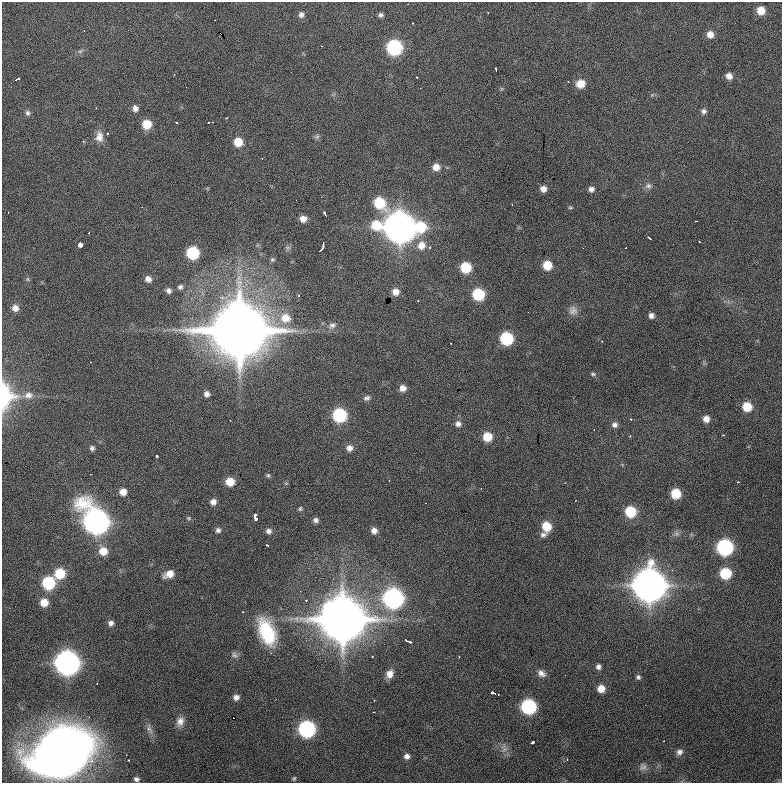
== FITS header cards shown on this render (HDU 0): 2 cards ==
NAXIS1  =                  780 / length of data axis 1
NAXIS2  =                  781 / length of data axis 2

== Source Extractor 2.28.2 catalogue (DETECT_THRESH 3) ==
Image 780 x 781 px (HDU 0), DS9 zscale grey, 1 PNG px = 1 image px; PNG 784 x 785 px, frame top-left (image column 1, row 781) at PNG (2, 2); no overlay
Background 1110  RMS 27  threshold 81.8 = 3 sigma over >= 5 px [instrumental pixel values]
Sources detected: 163; all 163 listed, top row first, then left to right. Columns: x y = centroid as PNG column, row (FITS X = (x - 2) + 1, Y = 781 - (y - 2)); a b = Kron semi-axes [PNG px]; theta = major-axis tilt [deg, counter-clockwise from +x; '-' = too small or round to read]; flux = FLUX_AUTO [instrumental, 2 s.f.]
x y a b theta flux
408 4 2 2 - 9.5e+02
761 11 7 7 - 2.8e+04
488 13 2 2 - 1.5e+03
301 14 7 7 - 6.9e+03
381 15 6 5 - 4.8e+03
412 23 2 2 - 1.6e+03
220 34 3 2 - 6.0e+04
710 34 7 7 - 1.5e+04
322 46 2 2 - 9.0e+02
394 47 8 8 - 3.1e+05
80 51 9 5 35 4.5e+03
496 69 4 2 - 2.5e+03
174 75 2 2 - 1.1e+03
729 76 7 6 - 1.2e+04
417 77 3 2 - 1.6e+03
17 79 5 2 - 4.3e+03
568 82 2 2 - 1.4e+03
580 84 10 9 - 2.2e+04
186 87 2 2 - 7.6e+02
420 88 2 2 - 8.5e+02
96 108 2 2 - 1.1e+03
135 108 8 6 -72 9.6e+03
704 111 7 7 - 5.9e+03
27 113 7 6 - 5.1e+03
227 118 3 2 - 1.8e+03
176 122 3 2 - 2.4e+03
209 123 4 3 - 2.2e+03
147 124 7 7 - 4.1e+04
107 133 3 3 - 3.5e+03
99 137 14 10 89 1.5e+04
317 137 8 6 21 3.9e+03
238 142 7 7 - 3.7e+04
262 158 3 2 - 1.3e+03
436 167 8 7 - 1.7e+04
648 186 9 8 - 7.1e+03
543 189 6 6 - 1.2e+04
591 189 6 6 - 7.7e+03
296 200 2 2 - 8.9e+02
379 203 11 8 -43 9.3e+04
512 205 2 2 - 1.0e+03
570 208 5 3 - 2.1e+03
325 213 5 3 - 4.5e+03
303 219 6 6 - 1.4e+04
696 221 2 2 - 1.3e+03
376 225 12 9 -20 5.2e+04
400 227 13 12 - 3.8e+06
421 227 10 9 - 7.2e+04
650 238 4 2 - 2.2e+03
699 242 3 2 - 2.0e+03
323 244 6 2 89 3.1e+03
80 245 4 3 - 2.6e+05
421 245 10 9 - 2.1e+04
430 247 4 4 - 2.3e+03
626 247 2 2 - 1.1e+03
288 248 7 6 - 4.4e+03
321 249 6 2 45 3.0e+03
193 253 8 8 - 1.4e+05
272 259 6 6 - 3.1e+03
547 265 7 7 - 4.0e+04
466 267 7 7 - 7.4e+04
27 279 6 4 -89 2.7e+03
148 279 8 7 - 1.1e+04
180 287 7 6 - 5.5e+03
168 291 7 6 - 7.3e+03
395 292 6 6 - 1.4e+04
478 294 8 7 - 1.1e+05
417 301 2 2 - 1.6e+03
15 308 8 8 - 1.2e+04
573 310 13 11 -59 1.2e+04
651 316 6 6 - 7.3e+03
285 318 13 12 - 3.2e+04
332 325 10 7 14 7.5e+03
239 330 26 19 -1 1.6e+07
506 339 8 8 - 1.6e+05
602 341 3 2 - 1.3e+03
91 362 3 2 - 2.0e+03
593 374 7 5 -10 3.4e+03
403 388 6 6 - 1.2e+04
207 394 6 6 - 8.0e+03
28 395 14 10 11 1.7e+04
6 396 31 18 90 1.1e+05
367 398 9 7 17 6.2e+03
747 407 8 8 - 4.2e+04
339 415 8 8 - 2.1e+05
630 419 3 3 - 1.8e+03
706 419 7 6 - 1.4e+04
230 421 2 2 - 8.7e+02
458 424 9 8 - 8.8e+03
615 425 8 7 - 7.6e+03
724 435 3 2 - 2.2e+03
630 436 4 3 - 1.9e+03
487 437 7 7 - 4.3e+04
92 448 6 5 - 4.7e+03
349 448 8 8 - 1.1e+04
157 456 3 3 - 1.0e+04
268 475 6 5 - 3.3e+03
389 480 2 2 - 9.5e+02
230 482 7 7 - 3.3e+04
738 482 3 2 - 2.0e+03
565 483 2 2 - 1.3e+03
481 489 2 2 - 1.0e+03
123 492 7 7 - 1.7e+04
676 494 7 7 - 5.6e+04
575 501 2 2 - 1.0e+03
213 502 7 6 - 9.8e+03
426 503 2 2 - 1.3e+03
300 509 6 5 - 3.0e+03
630 512 8 8 - 7.9e+04
189 518 6 5 - 2.6e+03
255 518 7 3 -75 1.9e+04
316 520 6 5 - 6.2e+03
96 521 15 10 -54 2.1e+06
546 526 8 7 - 4.4e+04
218 530 6 6 - 5.6e+03
269 531 7 6 - 6.9e+03
374 531 7 7 - 1.0e+04
676 534 8 7 - 6.1e+03
543 535 8 7 - 6.6e+03
268 545 3 2 - 2.6e+03
725 547 9 9 - 4.0e+05
103 551 9 9 - 2.7e+04
60 573 8 8 - 6.6e+04
725 573 8 8 - 9.1e+04
169 574 10 7 25 2.1e+04
48 583 8 8 - 1.4e+05
649 585 13 13 - 4.4e+06
393 598 9 9 - 9.2e+05
306 600 3 3 - 2.1e+03
44 603 7 7 - 2.5e+04
242 612 3 2 - 1.9e+03
342 619 19 17 -9 9.2e+06
111 623 6 6 - 7.1e+03
267 632 28 15 -68 1.2e+05
407 641 8 3 -24 7.3e+03
234 655 10 6 -68 6.1e+03
459 657 3 2 - 1.6e+03
67 663 10 10 - 2.0e+06
598 667 6 5 - 6.6e+03
541 673 10 7 -38 9.8e+03
389 674 10 8 65 1.5e+04
638 677 6 5 - 4.3e+03
601 689 7 7 - 2.1e+04
493 693 5 3 - 7.2e+03
236 697 7 6 - 8.5e+03
374 700 2 2 - 1.1e+03
529 707 8 8 - 2.9e+05
373 712 3 2 - 2.2e+03
233 718 3 3 - 9.2e+04
180 721 12 9 70 1.4e+04
149 729 11 7 -51 8.7e+03
307 729 9 9 - 4.3e+05
663 741 3 2 - 1.9e+03
532 743 3 3 - 3.0e+04
504 749 10 9 - 1.1e+04
63 752 48 37 32 1.1e+06
679 752 8 7 - 7.8e+03
126 755 2 2 - 1.0e+03
407 756 7 6 - 8.4e+03
567 759 4 4 - 1.8e+03
129 760 2 2 - 1.4e+03
643 767 11 10 - 9.0e+03
294 778 6 4 63 2.7e+03
136 779 6 5 - 5.7e+03
At the frame edge (FLAGS 8, measured only in part): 1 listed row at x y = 6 396